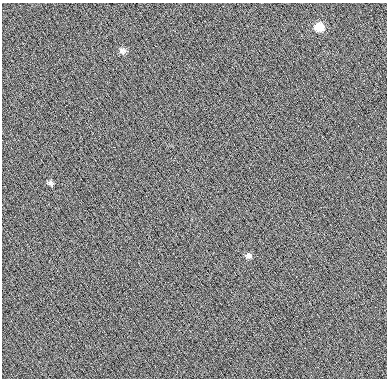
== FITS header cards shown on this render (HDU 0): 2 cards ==
NAXIS1  =                  385
NAXIS2  =                  376

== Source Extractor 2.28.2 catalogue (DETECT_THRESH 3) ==
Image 385 x 376 px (HDU 0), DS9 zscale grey, 1 PNG px = 1 image px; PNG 389 x 380 px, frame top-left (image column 1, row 376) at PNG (2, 3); no overlay
Background 15.1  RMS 7.2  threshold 21.7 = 3 sigma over >= 5 px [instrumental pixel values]
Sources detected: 4; all 4 listed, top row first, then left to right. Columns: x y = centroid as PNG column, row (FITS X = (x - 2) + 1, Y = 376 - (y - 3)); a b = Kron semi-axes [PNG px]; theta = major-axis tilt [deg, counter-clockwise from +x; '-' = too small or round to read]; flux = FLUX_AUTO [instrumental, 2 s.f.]
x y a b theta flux
319 27 10 8 3 8100
122 51 9 8 - 1700
50 183 7 5 -34 1200
249 255 8 7 - 1700